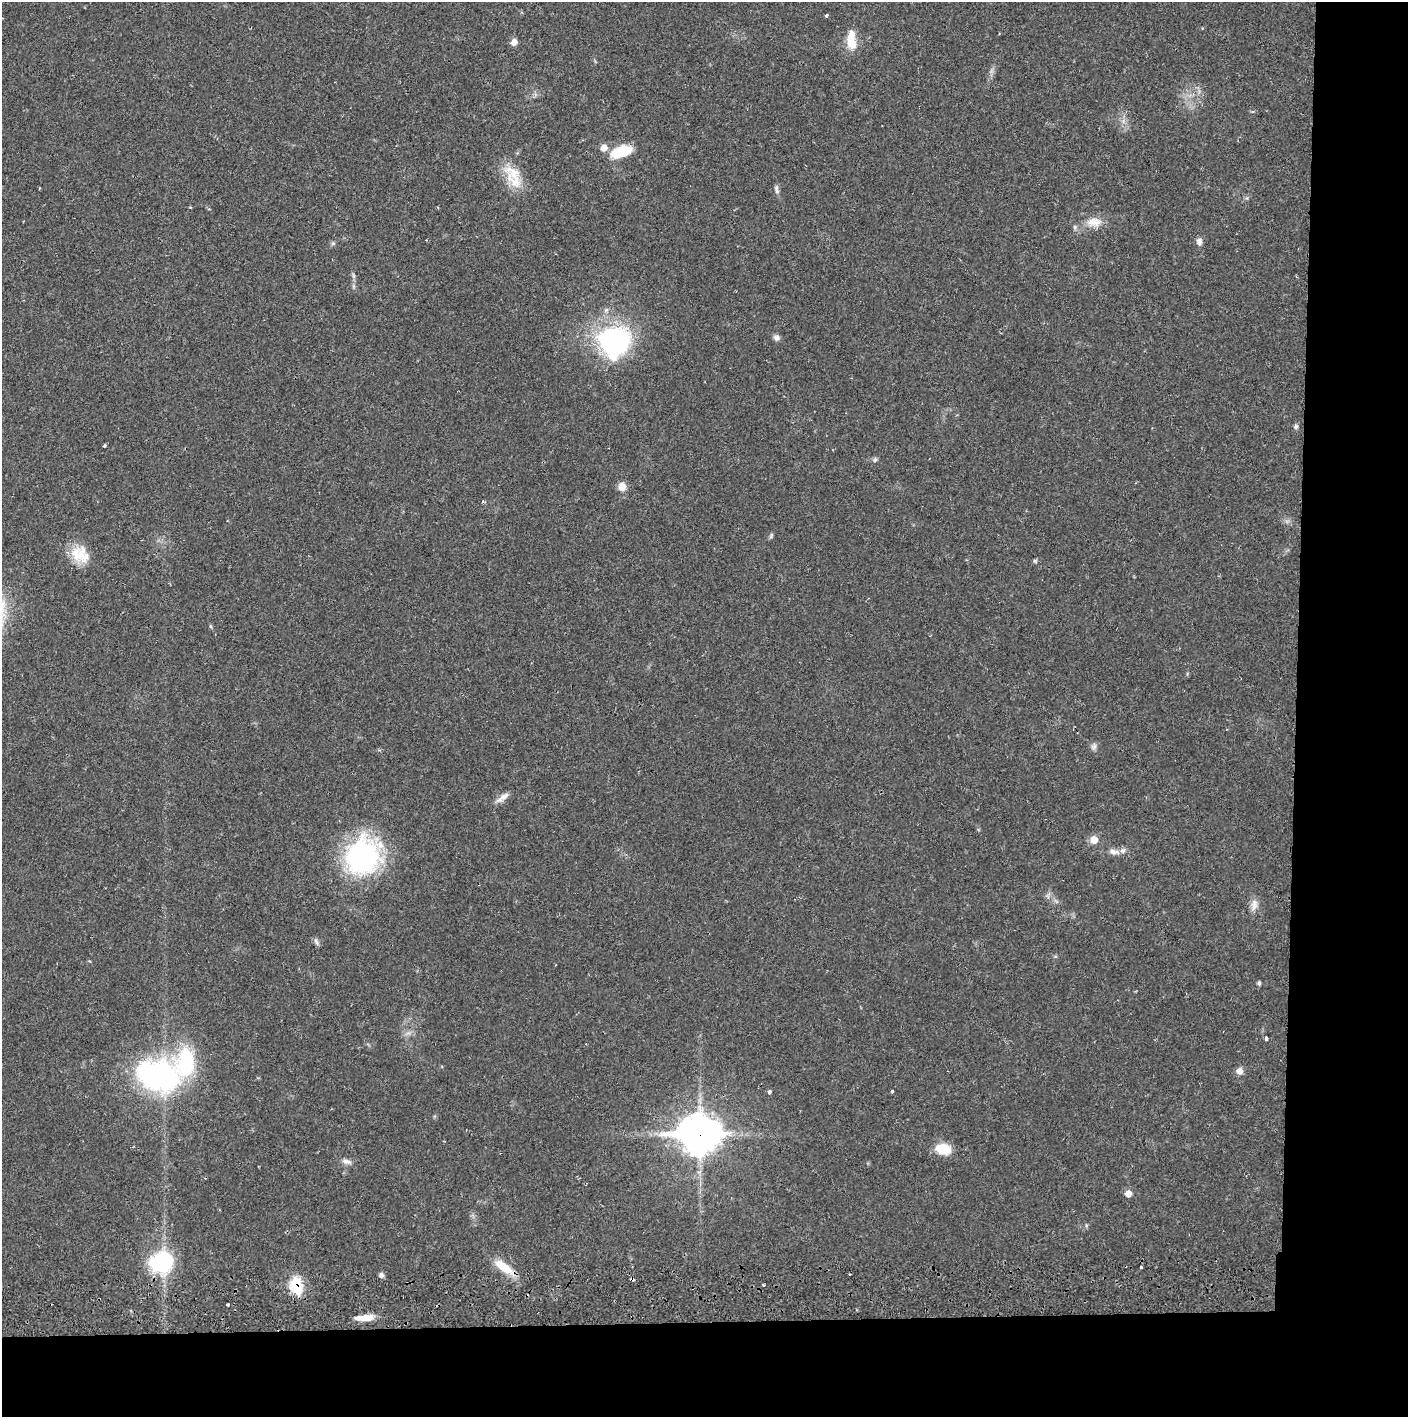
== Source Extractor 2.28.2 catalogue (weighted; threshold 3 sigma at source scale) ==
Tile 9 of 3 x 3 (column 3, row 3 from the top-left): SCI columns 2816-4221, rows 57-1471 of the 4228 x 4361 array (HDU 1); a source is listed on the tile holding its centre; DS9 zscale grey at full resolution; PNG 1410 x 1419 px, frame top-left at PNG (2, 2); no overlay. Shown black and unused: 14% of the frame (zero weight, under 2 of 3 exposures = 3% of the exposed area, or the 3 px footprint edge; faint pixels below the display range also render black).
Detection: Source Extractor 2.28.2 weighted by HDU 2 'WHT'; one run over the whole footprint, this tile lists its part. Background 0.0212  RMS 0.0035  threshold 0.0156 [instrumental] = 3 sigma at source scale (4.5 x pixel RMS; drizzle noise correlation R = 1.50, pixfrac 1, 0.05/0.05 arcsec/px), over >= 5 px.
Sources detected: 50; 5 inside a brighter listed object's ellipse — not listed separately; the other 45 listed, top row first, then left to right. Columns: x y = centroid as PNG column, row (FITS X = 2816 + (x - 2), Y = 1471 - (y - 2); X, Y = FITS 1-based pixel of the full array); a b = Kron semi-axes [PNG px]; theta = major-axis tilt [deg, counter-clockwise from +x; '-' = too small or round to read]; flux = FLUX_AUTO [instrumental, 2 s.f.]
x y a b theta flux
826 15 3 3 - 1.2
514 42 6 6 - 2.5
851 43 15 12 -72 5.3
604 148 7 6 - 2.8
621 152 26 12 20 9.9
514 173 31 23 -15 9.1
776 189 13 5 -80 1.1
1094 222 22 12 3 5
1199 241 9 7 86 1.6
333 243 6 5 - 0.58
777 337 8 7 - 1.2
615 341 29 28 - 61
1296 427 6 6 - 0.82
104 446 3 3 - 0.78
875 460 7 5 68 0.68
622 487 10 9 - 2.6
771 536 9 4 65 0.6
80 554 25 19 -25 8.4
1035 561 6 5 - 0.51
210 626 6 3 -70 0.41
1094 746 9 7 37 1.1
504 797 15 8 37 2.4
1094 840 7 7 - 3.5
1114 852 15 7 -9 2.1
363 856 41 35 64 57
1254 905 17 8 73 2.4
316 942 11 5 -72 0.91
1259 983 5 4 - 0.74
1266 1039 4 3 - 2.5
1239 1071 7 7 - 2.1
158 1075 49 31 -19 73
892 1091 3 3 - 0.56
769 1092 4 3 - 1.7
700 1134 16 13 -1 690
943 1149 15 11 -6 7.8
347 1162 14 7 -14 1.6
1128 1194 6 6 - 2.9
162 1263 20 18 21 36
503 1267 25 10 -35 7.7
1141 1267 3 3 - 0.47
381 1275 5 5 - 1.3
632 1279 5 3 - 0.79
297 1284 22 16 -82 9
228 1304 3 3 - 0.6
365 1318 21 7 5 4.5
Overlapping masked pixels (flux is a lower limit): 3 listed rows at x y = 700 1134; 632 1279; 297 1284